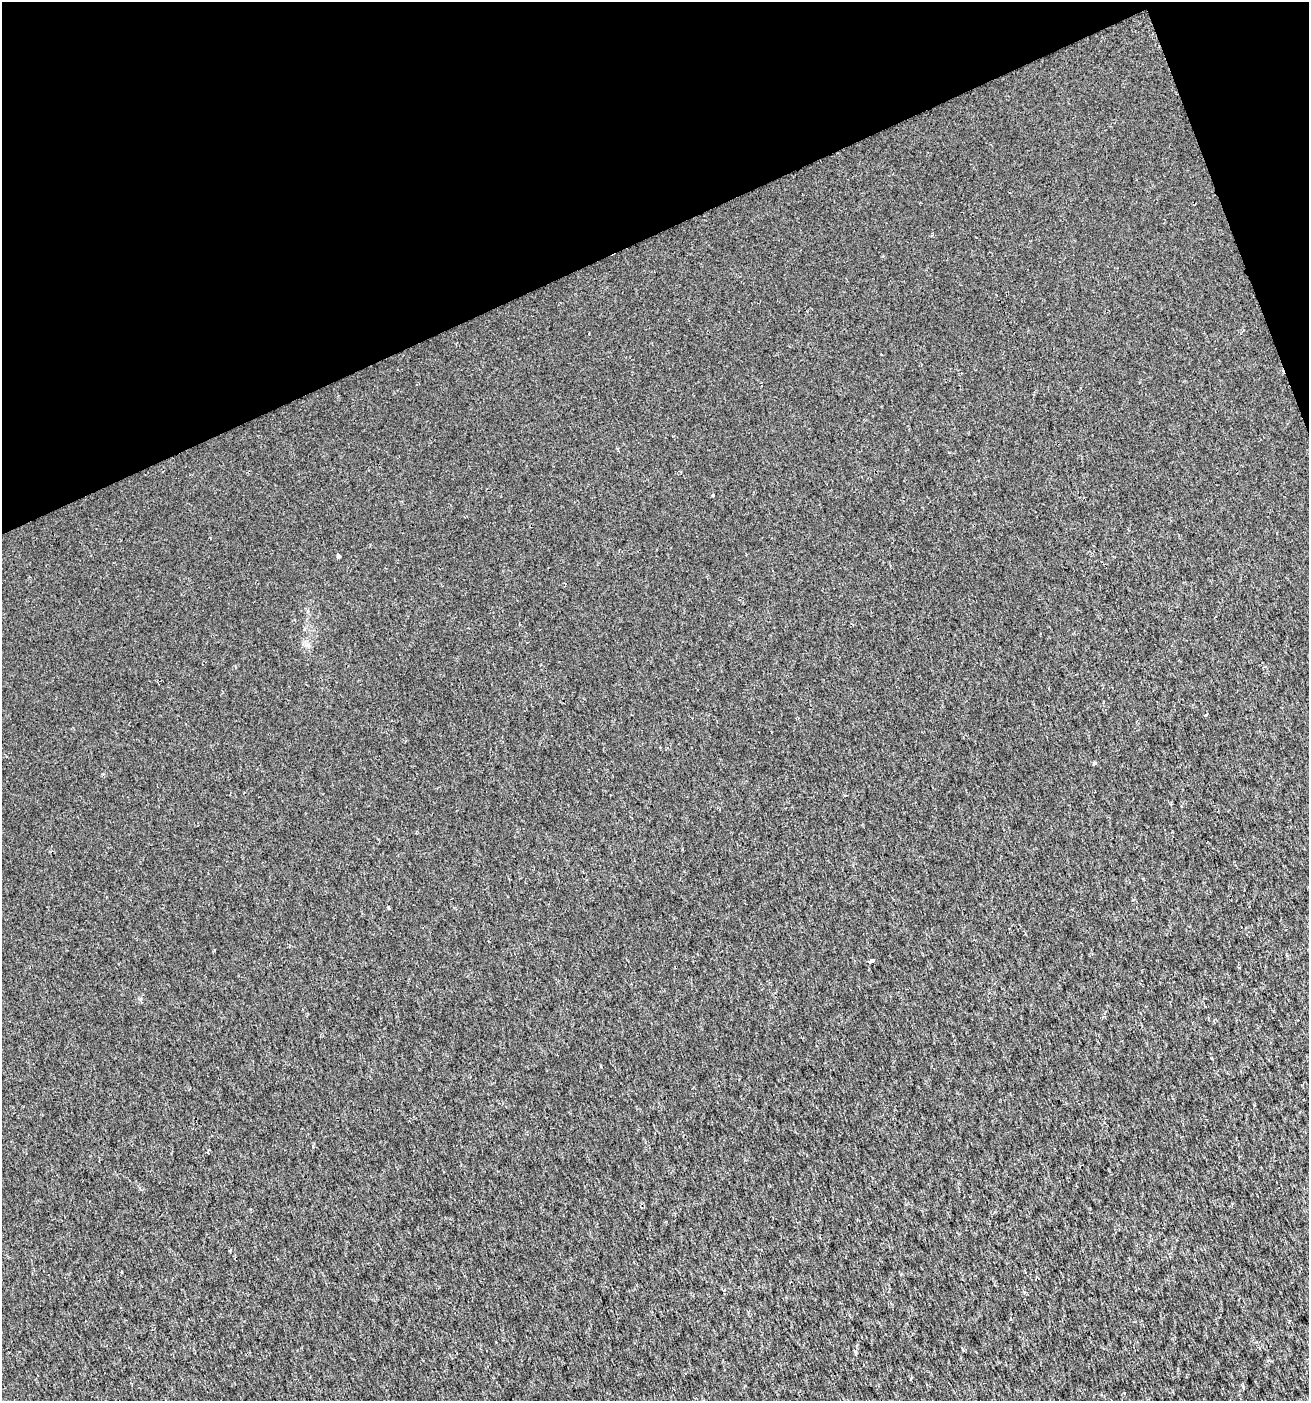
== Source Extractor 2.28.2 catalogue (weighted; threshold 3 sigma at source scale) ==
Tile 3 of 4 x 4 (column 3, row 1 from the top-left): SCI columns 2698-4004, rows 4201-5599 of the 5452 x 5599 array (HDU 1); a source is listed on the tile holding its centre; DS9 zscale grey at full resolution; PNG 1311 x 1403 px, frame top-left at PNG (2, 2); no overlay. Shown black and unused: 19% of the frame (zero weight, under 2 of 3 exposures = <1% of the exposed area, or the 3 px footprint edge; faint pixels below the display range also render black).
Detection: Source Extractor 2.28.2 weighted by HDU 2 'WHT'; one run over the whole footprint, this tile lists its part. Background 0.00179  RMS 0.0037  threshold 0.0168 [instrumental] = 3 sigma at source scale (4.5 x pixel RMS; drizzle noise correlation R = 1.50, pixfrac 1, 0.0396/0.0396 arcsec/px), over >= 5 px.
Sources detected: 7; all 7 listed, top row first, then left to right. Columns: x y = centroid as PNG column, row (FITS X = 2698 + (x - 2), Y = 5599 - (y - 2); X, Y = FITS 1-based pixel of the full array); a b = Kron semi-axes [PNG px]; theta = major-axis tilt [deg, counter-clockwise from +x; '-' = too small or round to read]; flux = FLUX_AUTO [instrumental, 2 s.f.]
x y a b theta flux
713 495 3 3 - 0.35
338 556 4 3 - 3.1
1205 715 3 2 - 0.57
1094 763 5 4 - 0.53
388 908 4 3 - 0.84
871 960 4 4 - 2
121 1272 3 3 - 0.9